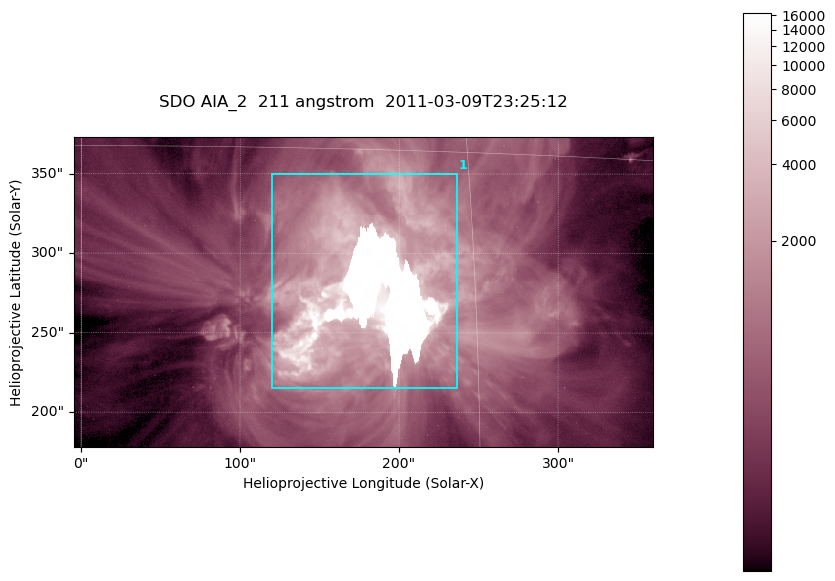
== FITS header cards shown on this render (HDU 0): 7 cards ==
TELESCOP= 'SDO     '           /
INSTRUME= 'AIA_2   '           /
WAVELNTH=                  211 /
WAVEUNIT= 'angstrom'           /
DATE-OBS= '2011-03-09T23:25:12.62' /
CTYPE1  = 'HPLN-TAN'           /
CTYPE2  = 'HPLT-TAN'           /

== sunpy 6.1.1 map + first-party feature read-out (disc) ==
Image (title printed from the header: SDO AIA_2  211 angstrom  2011-03-09T23:25:12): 606 x 324 px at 0.601 arcsec/px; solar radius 967 arcsec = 1609 px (partial field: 2.4% of the solar disc is inside the frame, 100% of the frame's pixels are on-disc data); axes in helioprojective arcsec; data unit not stated in the header (colour bar unlabelled)
Pointing: header CRPIX1/2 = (2040.79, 2040.71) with CRVAL1/2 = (0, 0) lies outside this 606 x 324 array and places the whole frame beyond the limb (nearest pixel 1.39 R_sun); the SolarSoft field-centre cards XCEN/YCEN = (177.4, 275.7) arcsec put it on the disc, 1861 arcsec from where CRPIX/CRVAL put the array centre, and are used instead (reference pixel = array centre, CRVAL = XCEN/YCEN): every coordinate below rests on XCEN/YCEN
Orientation: roll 0.0564 deg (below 1 deg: not rotated)
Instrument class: DISC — disc imager (sunpy class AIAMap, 211 A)
Bright regions (active regions / flare kernels): reference = the on-disc median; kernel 5 px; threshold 5 sigma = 2125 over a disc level ~506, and >= 1.15x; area >= 196 px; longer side >= 4 px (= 2.4 arcsec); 1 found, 1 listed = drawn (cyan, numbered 1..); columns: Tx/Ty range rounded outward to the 2 arcsec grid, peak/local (2 s.f.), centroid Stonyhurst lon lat
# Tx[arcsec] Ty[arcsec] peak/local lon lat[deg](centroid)
1 120..238 214..350 32 +11 +9